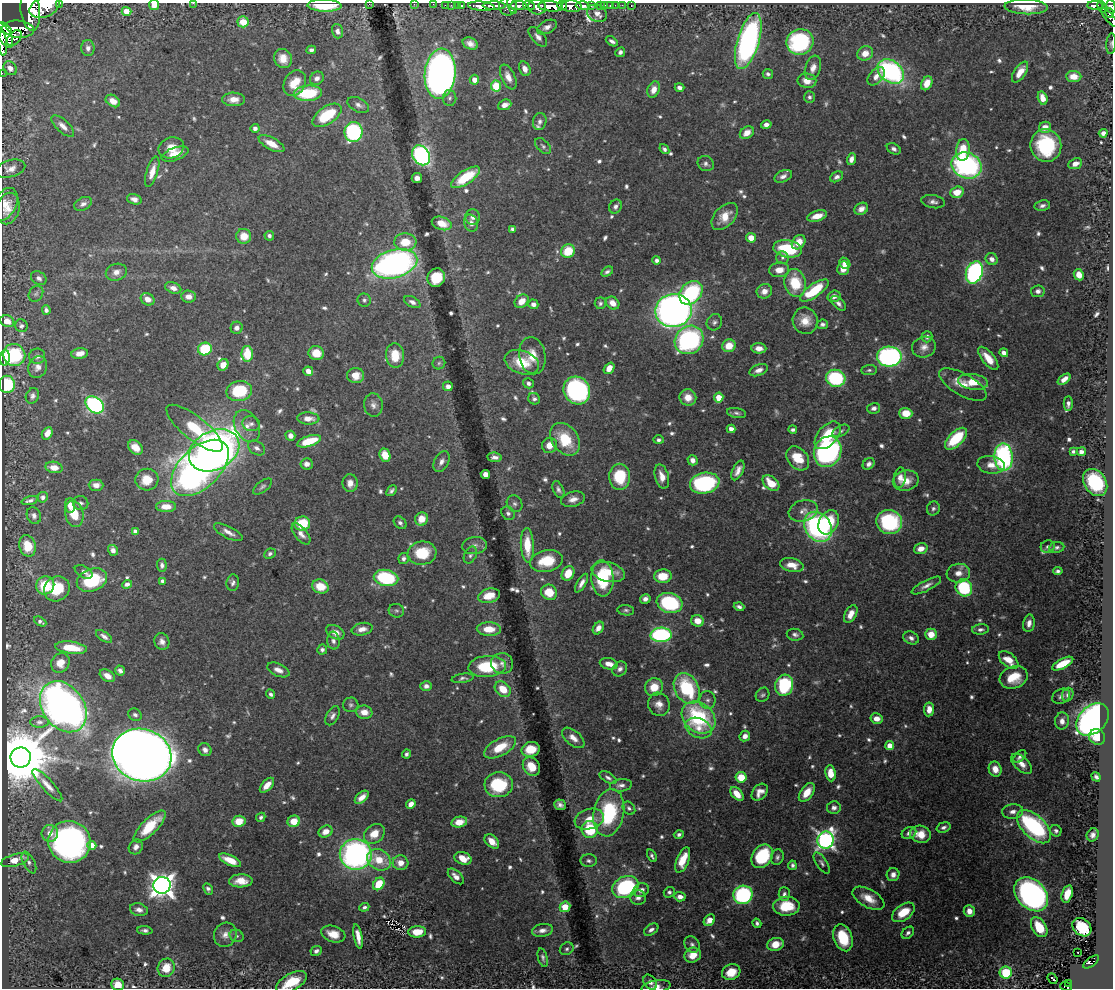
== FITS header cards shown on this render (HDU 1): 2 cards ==
NAXIS1  =                 1111
NAXIS2  =                  986

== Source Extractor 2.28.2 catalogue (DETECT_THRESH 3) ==
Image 1111 x 986 px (HDU 1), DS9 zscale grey, 1 PNG px = 1 image px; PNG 1115 x 990 px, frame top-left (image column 1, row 986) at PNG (2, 3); each listed source drawn as its Kron ellipse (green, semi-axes under 4 px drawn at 4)
Background 0.826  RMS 0.011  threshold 0.0321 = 3 sigma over >= 5 px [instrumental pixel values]
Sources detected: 727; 1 with non-positive FLUX_AUTO (blend fragments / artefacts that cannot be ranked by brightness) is neither listed nor drawn; of the other 726, the 500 brightest by FLUX_AUTO listed and drawn (226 fainter detections omitted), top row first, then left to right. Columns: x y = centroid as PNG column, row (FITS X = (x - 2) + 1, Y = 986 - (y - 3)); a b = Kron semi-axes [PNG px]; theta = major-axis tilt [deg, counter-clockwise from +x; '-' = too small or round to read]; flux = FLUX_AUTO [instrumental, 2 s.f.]
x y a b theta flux
60 3 3 2 - 53
193 3 3 2 - 1.8
369 4 2 2 - 18
414 4 2 2 - 10
433 4 2 2 - 12
154 5 5 5 - 8.3
445 5 2 2 - 11
451 5 3 2 - 14
591 5 3 3 - 110
600 5 4 3 - 77
605 5 2 2 - 8.4
615 5 2 2 - 5.4
622 5 4 3 - 9.6
631 5 3 2 - 12
1095 5 8 3 -1 220
324 6 17 6 -2 26
457 6 3 2 - 27
462 6 3 3 - 43
481 6 13 4 -4 1500
494 6 11 3 0 1300
508 6 9 9 - 240
512 6 8 3 -72 190
518 6 8 4 2 650
529 6 6 3 -22 360
551 6 12 5 -5 2300
562 6 5 3 - 370
571 6 10 6 -3 1300
583 6 7 4 -4 310
610 6 3 2 - 22
45 7 16 10 26 3500
537 7 9 7 -16 710
1026 7 22 7 -2 13
1102 7 6 3 -66 260
1111 7 7 3 -76 320
30 11 20 9 -84 4600
126 11 5 4 - 11
597 13 10 8 -28 5.4
1109 13 5 3 - 160
1110 18 11 4 -48 240
243 22 5 5 - 16
547 27 11 6 26 4.2
5 29 8 4 -41 59
18 29 16 8 -5 600
337 31 7 5 -73 3
4 35 14 6 -59 360
538 37 12 6 -47 3.5
14 38 9 6 50 240
612 41 6 4 -32 2.6
748 41 29 11 73 190
800 42 14 13 - 88
3 43 12 4 -85 470
470 44 8 6 -26 4.9
1111 44 10 5 86 1.8
88 48 8 6 -88 3.1
311 50 5 4 - 2.2
620 52 5 4 - 2.4
865 53 8 7 - 7.8
283 58 10 8 -65 8.7
10 68 7 6 - 3.2
813 68 12 7 71 5.4
525 69 8 5 -67 5.2
891 71 15 10 -39 140
1020 72 12 5 56 9.3
2 73 2 2 - 4.8
440 74 25 15 85 600
768 74 5 4 - 1.9
876 76 11 6 48 5.3
1074 76 7 5 -2 9.8
508 77 13 7 -65 6.3
317 78 7 6 - 3.8
474 80 5 5 - 6.7
807 81 9 7 -9 7.7
295 83 13 10 63 15
927 83 7 5 65 9.9
496 86 5 5 - 27
679 88 5 4 - 2.9
654 89 8 6 69 6
308 93 14 8 5 36
809 97 6 5 - 1.8
450 98 8 7 - 2.1
1043 98 7 4 -74 7.9
234 99 11 7 -1 7.3
113 101 8 5 -33 6.7
358 105 11 7 -28 3.5
505 105 7 5 22 5
327 115 16 8 34 33
540 122 9 6 77 2.7
766 125 5 4 - 3.4
63 126 14 6 -43 5.1
1045 127 6 5 - 6.9
255 128 4 4 - 3.3
353 132 10 9 - 110
747 133 8 5 36 7.8
1103 133 4 4 - 3.8
271 144 14 6 -28 10
543 146 10 6 -46 2
1046 146 16 15 - 53
171 148 13 10 20 10
664 149 5 4 - 2
894 149 7 5 -29 2.7
963 150 11 7 84 20
175 154 14 6 20 9.1
421 155 10 8 -58 170
851 159 6 4 70 3.7
706 164 8 7 - 2.5
1075 164 7 5 23 5.8
966 165 15 12 -22 150
11 169 15 8 16 5
152 172 16 5 73 7.9
783 176 9 5 23 3.5
466 177 16 6 34 31
837 177 7 5 29 2.4
417 178 5 5 - 3.8
957 192 7 5 20 11
134 199 7 5 -17 3.4
933 202 12 6 -10 3.2
5 204 17 11 62 7.7
83 204 9 6 25 3.1
1042 206 8 5 10 2.5
615 207 7 6 - 2.6
8 209 16 11 77 8.4
861 209 7 5 32 4.5
817 216 10 5 17 8.9
473 217 7 7 - 3.8
725 217 16 10 47 11
442 223 10 6 -17 8.8
471 223 8 7 - 3.9
512 229 4 3 - 2.5
244 236 7 7 - 11
269 236 5 4 - 2.2
751 238 5 4 - 9.2
405 242 11 8 -3 16
799 242 8 6 50 8.6
788 249 14 8 -10 36
568 251 7 6 - 21
782 258 6 6 - 2
992 259 6 5 - 4.2
657 260 4 4 - 2.7
845 263 6 5 - 3.7
394 264 23 14 15 270
843 268 7 6 - 7.4
779 270 10 7 6 7.7
116 272 11 8 17 5.6
607 272 6 4 31 2
974 272 11 8 69 160
1079 275 6 5 - 8.2
39 278 8 6 -34 2.8
436 278 9 8 - 22
795 283 14 10 -79 26
173 288 8 5 -19 4
814 290 17 6 35 37
764 291 8 7 - 5.1
1038 291 7 6 - 3.2
691 293 13 10 46 78
36 294 8 6 53 1.9
189 296 7 6 - 5.6
834 296 6 5 - 4.2
148 299 7 5 -31 6
364 300 7 6 - 2
522 301 8 6 41 8.7
412 302 9 5 -28 3
600 303 6 5 - 1.8
613 303 7 6 - 7
838 303 9 5 -43 2.8
533 304 5 4 - 3.5
46 310 4 4 - 2.7
673 311 18 16 10 460
7 321 7 5 -22 6.4
805 321 13 12 - 11
714 322 8 7 - 2.3
822 324 5 4 - 2.2
21 326 6 6 - 2.1
237 328 6 6 - 3.2
927 337 6 5 - 2.8
689 340 15 13 43 140
729 346 7 6 - 13
924 347 12 10 17 5.6
759 348 7 5 -4 6.5
205 349 7 6 - 38
80 353 8 5 8 5.8
316 353 8 7 - 14
1004 353 4 4 - 4.1
247 354 8 5 -89 21
14 355 11 10 - 47
395 355 12 9 -84 15
37 356 8 8 - 3
532 356 19 13 -81 13
889 357 12 10 -1 160
5 358 8 5 87 44
988 358 14 6 -51 9.3
522 362 18 11 -19 22
439 363 6 6 - 1.8
223 365 6 5 - 7.7
38 367 11 9 68 5
609 368 6 4 51 7.4
759 370 9 5 22 3.9
869 370 8 5 7 1.8
308 371 5 4 - 4.8
356 375 8 7 - 7.6
836 378 10 8 -16 66
1064 379 7 4 40 5.6
973 382 15 8 -7 15
528 383 5 5 - 2.5
7 384 8 8 - 36
963 385 26 11 -30 12
448 386 5 4 - 3.8
577 390 14 13 - 160
239 391 13 10 12 40
32 396 8 6 64 2.6
688 397 8 8 - 8.7
719 398 5 4 - 13
534 399 6 5 - 2.1
1068 403 7 4 88 3.1
95 405 10 7 -38 130
373 405 12 9 -84 4.2
874 408 6 5 - 3.1
736 413 9 5 -10 2
906 413 6 5 - 13
308 418 11 6 -3 6.7
251 424 9 7 -14 2.8
247 426 17 12 -61 9.1
195 428 35 12 -38 38
731 429 4 4 - 5.3
793 430 4 3 - 1.9
841 431 9 5 28 2.2
47 433 7 5 60 6.7
828 435 16 9 49 26
290 436 5 4 - 3.2
565 439 18 13 -54 30
956 439 14 7 44 36
658 440 5 4 - 1.9
309 441 12 5 18 19
549 445 8 7 - 8.3
135 448 8 6 -43 8.3
257 448 9 6 -33 2.9
214 450 26 19 27 560
1073 451 4 3 - 1.8
828 452 15 13 64 180
1081 452 5 4 - 3.2
385 455 7 5 -68 13
495 457 7 4 -5 3.2
1004 457 14 9 -87 140
798 458 13 9 -49 17
692 460 5 5 - 4
441 462 11 7 62 4
307 464 6 5 - 4.3
869 464 6 5 - 3.1
991 465 14 9 -10 7.1
54 467 8 5 -9 8.7
200 468 35 20 44 390
738 470 10 5 64 5
485 474 4 4 - 4.6
662 476 12 7 -75 7.6
620 477 13 10 -89 35
900 478 10 6 81 5.2
147 480 11 11 - 16
906 480 13 10 12 10
1095 482 15 11 -56 56
350 483 9 7 -87 6.1
705 483 15 10 11 96
771 483 10 6 -41 13
96 485 7 5 -1 5
262 487 11 5 38 2.1
558 489 9 5 -66 2.4
392 491 6 4 48 2
43 497 5 5 - 2.6
573 499 12 7 14 5.2
30 500 8 4 16 2.5
81 503 8 7 - 2.2
514 504 9 7 -56 2.7
70 506 7 5 -87 6.1
166 506 10 5 -1 9.3
933 509 7 6 - 2.1
803 511 15 10 16 6.3
508 513 7 6 - 2.5
74 514 13 9 -77 15
34 516 8 7 - 2.8
422 519 7 6 - 11
829 522 13 9 61 24
889 522 13 12 - 73
302 523 8 7 - 26
400 523 7 5 -44 2.4
818 527 16 12 -55 150
135 531 4 4 - 3
228 532 16 6 -27 4.9
301 534 12 6 -51 5
527 545 17 6 -87 18
28 546 11 8 -76 17
475 546 12 8 7 4
1048 547 7 6 - 2.3
1057 547 7 5 9 2.1
921 549 7 5 17 6.6
113 550 5 5 - 3.8
422 553 14 11 8 26
270 554 6 4 27 2
470 555 9 6 63 2.1
403 559 5 5 - 2.3
546 561 16 10 12 22
162 565 6 5 - 2.4
792 565 12 7 -12 9.2
1058 571 4 3 - 1.9
84 572 10 5 -29 2.5
608 572 17 9 -14 16
568 573 8 6 62 14
958 573 12 9 8 6.4
663 576 9 7 3 17
386 578 12 8 -11 67
602 578 18 11 -86 40
92 580 16 11 23 40
163 581 4 4 - 4.1
233 583 8 6 81 2.6
582 583 10 4 61 4.2
127 584 5 4 - 2.8
45 585 9 9 - 26
320 586 8 7 - 16
926 586 16 5 27 4.1
964 588 9 8 - 53
57 589 13 12 - 23
549 592 8 7 - 15
489 596 11 7 15 10
645 599 5 5 - 3.3
670 603 13 9 -16 64
739 607 5 4 - 2.3
626 610 8 5 -5 1.9
396 611 8 6 -16 1.9
851 614 9 5 62 6.7
697 621 6 5 - 8.5
40 622 7 4 -28 2.2
1029 623 9 6 78 4.6
598 628 7 5 55 4.8
362 629 11 6 11 5.2
489 629 12 7 -1 12
980 629 8 5 4 2.5
335 632 10 6 -29 5.4
931 634 6 5 - 9.2
661 635 11 7 2 110
795 635 8 6 -11 2.5
104 636 9 4 -34 2.7
911 638 8 6 -26 3.2
333 641 9 6 -86 3
162 642 8 7 - 4.1
71 648 16 6 -7 18
322 650 5 5 - 2
1009 660 11 6 -39 12
60 663 10 9 - 8.2
502 663 11 10 - 5
609 664 9 5 -11 6
1063 664 11 5 27 20
487 666 19 10 4 37
620 669 8 6 45 3.2
278 670 12 6 -23 5.2
120 671 5 4 - 2.5
107 676 8 5 -31 6.1
1014 677 14 11 20 20
463 678 11 4 8 2.2
784 685 10 9 - 62
426 686 6 5 - 3.5
654 687 9 9 - 15
687 688 16 12 -61 61
503 689 9 6 -41 14
271 694 5 4 - 2
763 695 7 6 - 1.8
1068 695 7 5 70 2.5
1061 696 9 7 28 3.1
708 700 9 8 - 3.4
659 704 12 10 -64 6.8
351 705 7 7 - 2.1
63 707 28 20 -54 580
929 709 7 5 83 5.7
364 712 8 6 -8 7.6
135 715 7 6 - 2.5
333 716 10 6 60 2.9
699 717 18 14 -40 77
876 719 6 5 - 6.2
1093 719 19 13 45 370
1062 721 8 7 - 5.3
39 722 9 6 0 2.1
699 728 14 9 -23 9
745 736 5 5 - 4.7
1097 737 8 7 - 12
573 738 13 7 -40 6.3
890 746 4 4 - 13
500 747 17 8 28 21
531 749 9 7 14 15
205 750 7 6 - 3.2
406 754 4 3 - 1.8
142 755 30 26 -18 2400
1020 756 8 4 44 2.9
21 757 10 10 - 7100
1021 764 13 7 -43 6.3
531 767 10 8 -53 13
995 769 7 6 - 6.2
830 773 8 5 -83 12
741 777 5 5 - 17
1096 777 5 4 - 2.1
608 778 9 5 -31 2.4
47 785 21 5 -48 6.3
267 785 9 5 46 6
499 785 14 12 4 48
621 785 11 6 8 3.6
760 792 9 6 49 6
807 792 11 6 54 11
737 794 8 5 -48 9.3
362 797 8 5 41 5.6
411 804 5 4 - 5.1
560 805 6 5 - 2.5
629 808 7 5 -48 2
834 808 7 6 - 3.6
1013 811 10 7 7 4.2
609 813 24 15 79 60
261 817 5 4 - 1.8
589 819 15 10 17 10
239 821 6 5 - 13
294 821 6 5 - 13
459 822 8 5 13 10
150 826 21 7 45 28
943 827 7 5 19 2.4
1034 827 21 11 -43 110
590 829 8 8 - 36
1056 831 6 5 - 2
326 832 7 5 25 6.9
50 833 8 8 - 6.6
909 833 7 6 - 3.1
374 834 11 9 40 11
679 834 5 4 - 2
920 834 10 8 -11 11
1093 835 7 5 58 3.6
826 840 8 8 - 300
492 841 8 5 -43 8.1
69 842 21 21 - 300
92 845 4 4 - 11
136 847 8 6 53 3.6
356 854 16 15 - 230
652 856 7 4 -64 1.8
762 856 13 10 54 45
777 857 8 6 75 2.1
463 858 9 6 -18 12
15 860 14 6 16 12
230 860 12 5 -25 11
379 860 12 10 -32 16
683 860 13 6 68 14
589 861 8 6 -1 2.1
29 862 12 5 -63 2.8
400 863 8 7 - 7.8
822 863 12 5 -57 2.2
792 865 4 4 - 1.8
893 875 6 6 - 4.1
456 876 10 5 -44 4.3
241 881 12 6 1 8.7
379 884 7 5 55 21
162 885 8 8 - 680
625 887 14 10 26 73
208 889 6 4 -63 2.1
641 890 8 6 24 4.5
669 892 5 5 - 2
784 894 7 5 -87 2.5
1031 894 19 14 -46 240
1067 894 9 5 73 13
743 895 9 9 - 85
638 897 8 7 - 3.6
680 897 6 4 -4 4.4
868 898 17 9 -29 11
786 906 13 9 3 20
364 907 5 4 - 1.8
565 907 5 5 - 20
139 910 9 6 -13 4.2
969 911 6 5 - 5.7
903 912 13 7 35 16
709 920 6 5 - 7.4
757 923 5 4 - 1.8
1039 927 11 7 -58 21
1082 927 10 8 -42 34
145 930 7 4 -4 2.3
542 930 10 6 10 4.2
651 930 8 5 34 2.8
417 932 9 5 5 11
908 933 7 5 42 2.3
333 934 12 8 -18 10
225 935 12 11 - 6
237 936 7 6 - 1.9
358 936 12 4 -79 7
843 938 14 9 -71 27
692 944 9 7 -52 2.8
776 944 8 6 16 11
567 949 7 6 - 2
316 951 6 4 25 2
1078 952 3 3 - 3.3
693 955 8 7 - 9.7
543 958 9 4 -75 2
1091 962 9 4 37 58
166 968 9 8 - 13
731 972 9 7 26 14
1006 973 6 6 - 47
1053 979 6 3 -50 5.6
292 982 17 8 27 23
650 982 8 6 -53 3.6
1068 983 3 2 - 1.8
118 985 6 6 - 10
656 987 14 6 9 4.9
1066 987 6 3 -18 37
At the frame edge (FLAGS 8, measured only in part): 19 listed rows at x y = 60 3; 193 3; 369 4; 414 4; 433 4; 154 5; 324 6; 45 7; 1111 7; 30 11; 5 29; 4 35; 3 43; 1111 44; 2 73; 292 982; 118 985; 656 987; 1066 987
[226 fainter detections neither listed nor drawn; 1 non-positive-flux detection neither listed nor drawn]